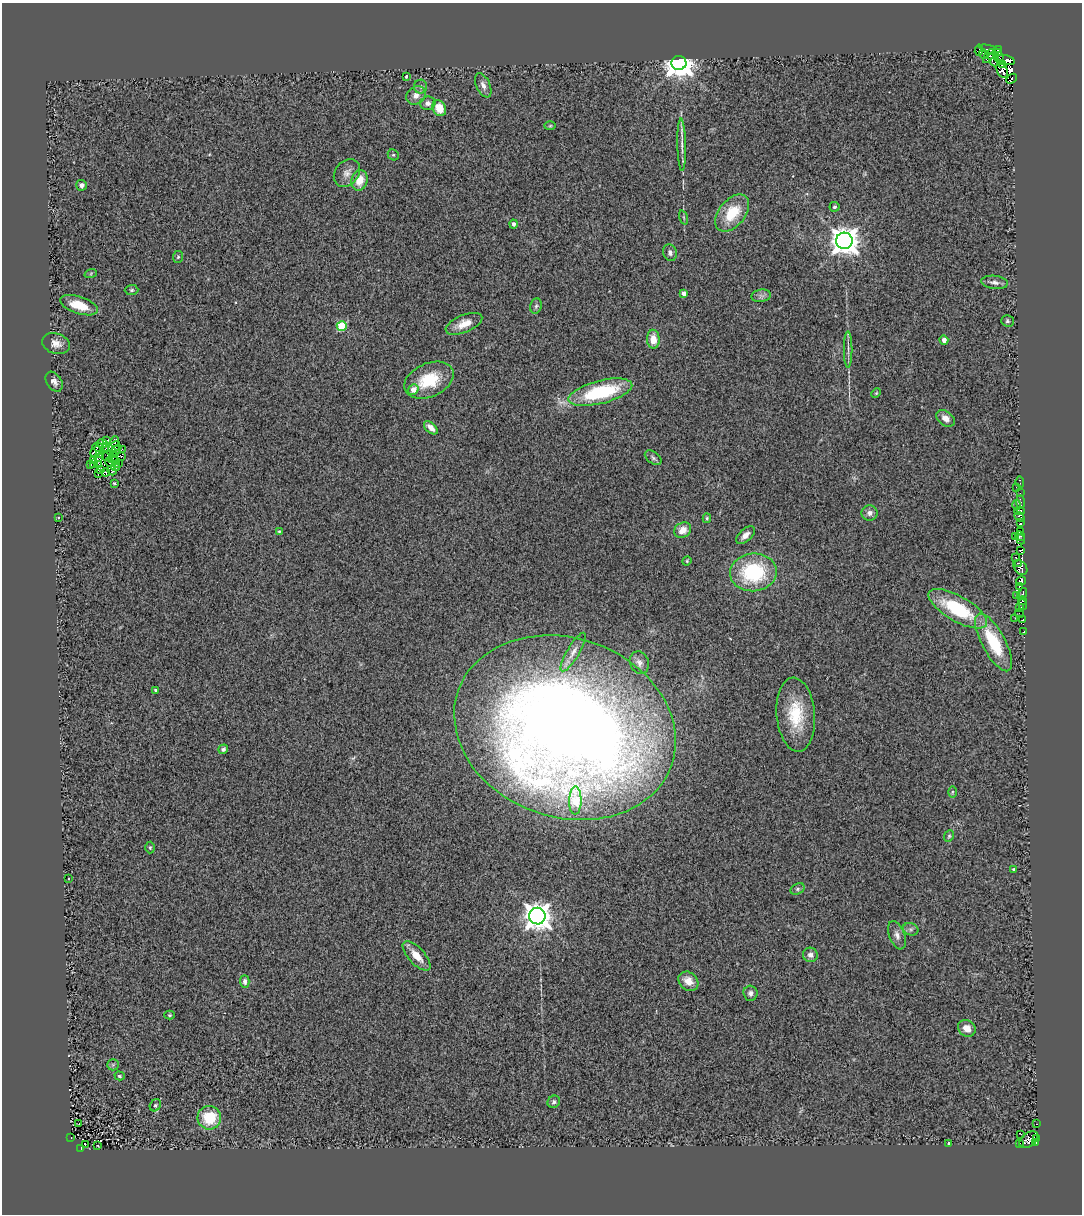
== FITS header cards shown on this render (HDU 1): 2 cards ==
NAXIS1  =                 1080
NAXIS2  =                 1212

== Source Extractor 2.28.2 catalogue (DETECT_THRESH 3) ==
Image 1080 x 1212 px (HDU 1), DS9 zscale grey, 1 PNG px = 1 image px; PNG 1084 x 1216 px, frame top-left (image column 1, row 1212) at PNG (2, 3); each listed source drawn as its Kron ellipse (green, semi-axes under 4 px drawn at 4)
Background 0.924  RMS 0.51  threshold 1.53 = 3 sigma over >= 5 px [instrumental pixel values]
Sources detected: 164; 7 with non-positive FLUX_AUTO (blend fragments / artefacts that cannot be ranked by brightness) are neither listed nor drawn; the other 157 listed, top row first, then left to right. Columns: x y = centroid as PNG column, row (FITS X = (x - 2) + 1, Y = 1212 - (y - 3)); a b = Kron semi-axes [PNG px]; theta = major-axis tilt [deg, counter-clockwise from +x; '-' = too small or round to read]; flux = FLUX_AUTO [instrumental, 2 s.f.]
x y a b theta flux
999 49 2 2 - 20
979 50 6 3 83 900
991 50 12 3 -18 1000
983 54 4 3 - 92
989 56 8 4 56 560
999 57 2 2 - 4400
994 59 7 5 -69 1400
1005 60 10 5 -9 3700
679 63 7 7 - 54000
1003 65 3 2 - 510
1002 70 8 5 -66 1100
407 77 3 3 - 340
1011 79 6 3 42 890
483 85 13 7 -65 180
421 87 7 6 - 97
416 95 10 8 40 230
428 103 7 6 - 140
439 108 8 6 -64 580
550 126 6 3 2 38
682 145 26 4 -89 200
393 155 6 5 - 54
347 173 15 11 51 300
360 180 10 8 71 490
81 185 5 5 - 130
834 207 5 5 - 62
732 213 21 13 51 1200
684 217 7 3 -71 44
514 224 4 4 - 110
844 241 8 8 - 47000
670 253 8 7 - 120
178 257 6 5 - 54
91 273 6 4 20 42
995 282 13 6 -7 150
132 290 7 5 1 57
684 293 4 4 - 180
761 296 10 6 7 110
79 305 20 8 -18 790
536 306 8 6 73 79
1007 321 6 5 - 73
464 324 19 8 22 450
342 326 5 5 - 2100
653 339 9 6 -88 460
944 340 4 4 - 140
56 343 14 10 -17 280
848 349 18 2 90 120
429 380 26 16 24 1300
54 382 11 7 -56 160
413 390 6 5 - 360
600 392 33 11 14 2800
876 393 5 4 - 40
946 418 10 7 -38 240
431 428 8 5 -43 240
107 441 4 2 - 34
115 441 5 3 - 30
102 444 6 3 -1 39
98 447 5 2 - 23
114 447 6 4 41 87
122 449 2 2 - 13
110 450 8 5 -43 93
116 450 7 2 52 81
96 451 6 4 48 33
99 454 2 2 - 34
107 456 5 2 - 80
121 456 2 2 - 25
98 458 3 2 - 25
113 458 6 2 43 26
653 458 9 5 -38 98
94 460 3 2 - 51
115 461 4 3 - 32
110 462 5 3 - 43
119 463 3 2 - 58
94 464 3 2 - 23
98 464 4 2 - 46
91 465 3 2 - 28
116 466 4 2 - 42
100 470 4 3 - 52
112 471 5 2 - 50
106 472 5 3 - 100
98 474 3 2 - 27
1020 482 6 2 -83 79
114 483 3 3 - 43
1016 487 3 2 - 180
1020 493 3 2 - 37
1020 502 7 3 -89 31
1016 505 5 3 - 39
1019 511 5 3 - 750
869 513 8 7 - 170
1019 517 6 2 -42 110
58 518 3 3 - 55
707 518 5 4 - 51
1020 523 4 3 - 110
683 530 9 7 31 350
279 531 4 4 - 43
1020 531 4 2 - 210
745 535 11 6 41 200
1020 536 5 3 - 160
1016 537 3 2 - 62
1021 539 5 2 - 60
1021 550 4 3 - 580
1016 557 2 2 - 40
687 561 5 4 - 36
1018 563 3 2 - 220
1020 567 8 6 -51 220
753 572 23 19 6 2800
1021 581 5 4 - 770
1019 586 3 3 - 340
1022 594 6 3 54 790
1016 596 3 2 - 50
1023 601 4 3 - 200
1023 605 5 3 - 770
1019 608 3 2 - 170
958 609 33 12 -30 2300
1019 613 4 2 - 35
1015 618 3 2 - 29
1023 620 3 3 - 120
1024 632 3 3 - 110
994 642 32 11 -61 1700
573 652 22 6 59 230
639 663 11 9 -66 170
156 690 3 3 - 80
796 715 37 19 -85 1600
565 728 113 89 -19 60000
223 749 5 4 - 88
952 792 6 4 89 50
575 801 14 6 89 1500
949 836 6 5 - 54
150 848 6 5 - 48
1014 869 4 3 - 73
68 878 3 3 - 44
797 889 7 5 28 61
537 916 8 8 - 42000
911 929 8 6 -19 95
897 935 15 7 -70 200
810 955 7 7 - 170
417 956 18 8 -48 450
245 981 6 4 -87 130
688 981 11 8 -41 400
750 993 7 7 - 130
169 1015 5 4 - 44
967 1028 9 8 - 330
113 1065 6 5 - 59
120 1076 5 4 - 46
554 1102 6 6 - 82
155 1105 6 5 - 66
209 1118 12 11 - 1200
79 1123 3 2 - 26
1037 1124 3 2 - 66
1021 1134 3 2 - 26
71 1138 3 2 - 270
1036 1138 4 2 - 190
1029 1140 10 6 37 470
1036 1142 4 4 - 930
949 1143 3 3 - 650
1020 1143 2 2 - 29
85 1144 3 2 - 28
98 1146 3 2 - 23
81 1148 4 2 - 220
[7 non-positive-flux detections neither listed nor drawn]